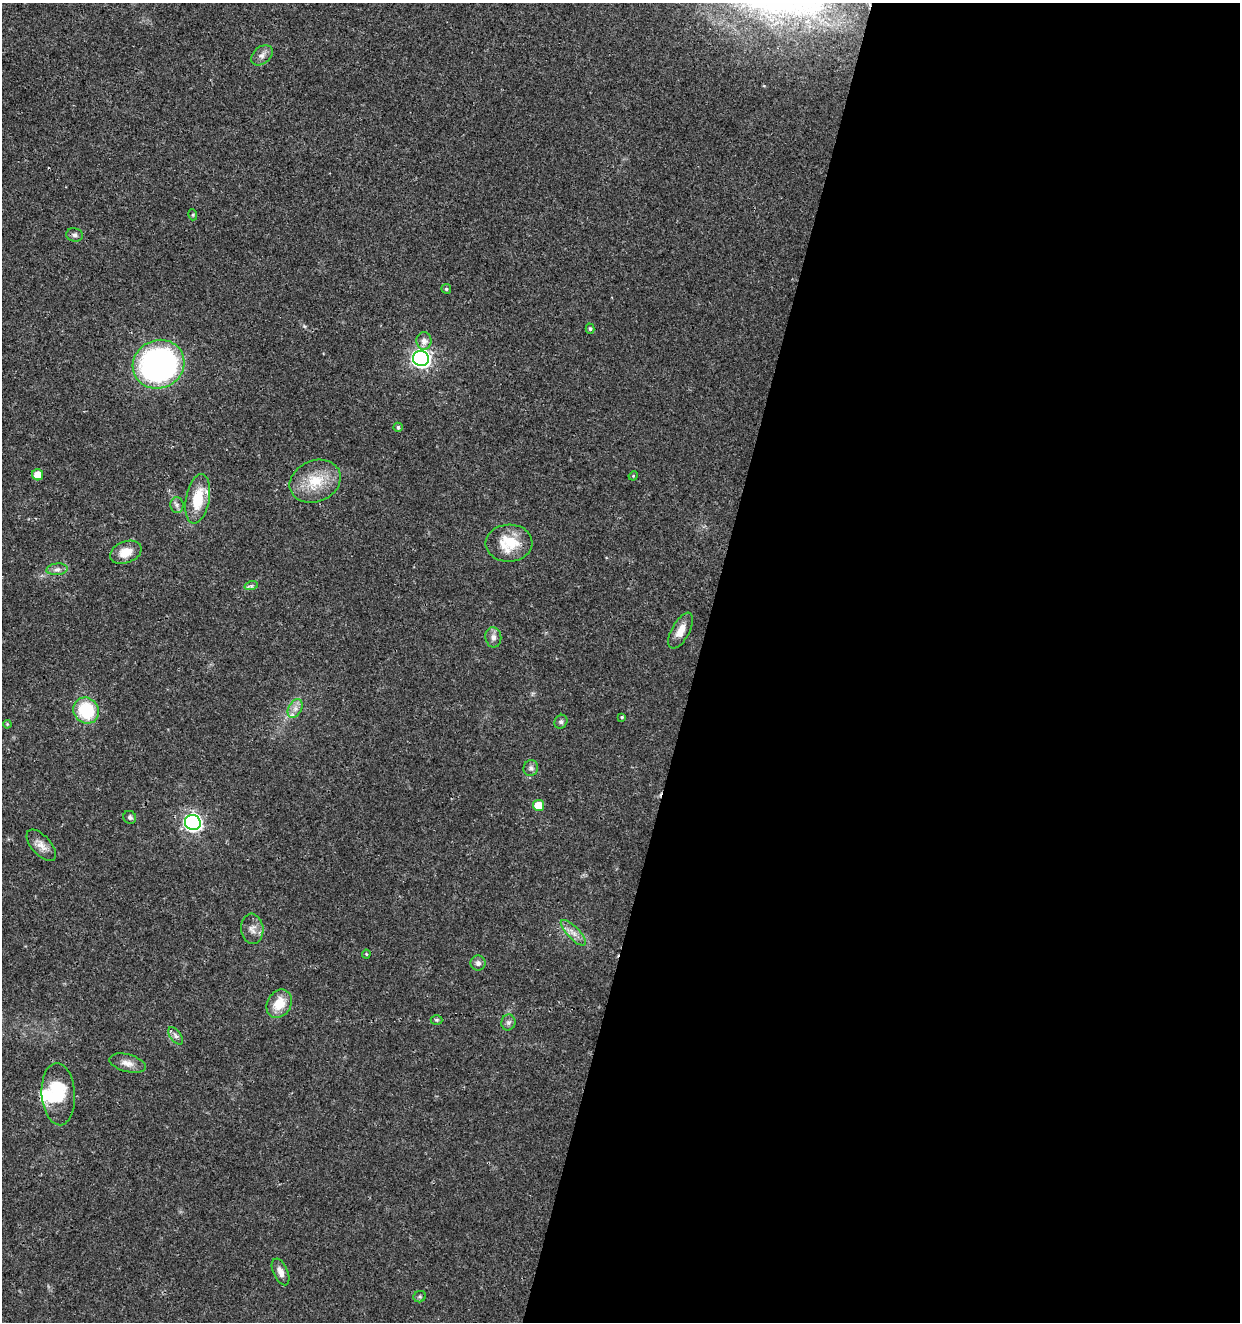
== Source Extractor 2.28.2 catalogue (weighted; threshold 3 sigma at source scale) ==
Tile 12 of 4 x 4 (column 4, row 3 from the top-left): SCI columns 4002-5239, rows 1326-2645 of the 5463 x 5297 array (HDU 1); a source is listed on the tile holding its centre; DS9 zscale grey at full resolution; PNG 1242 x 1324 px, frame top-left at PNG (2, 3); each listed source drawn as its Kron ellipse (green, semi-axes under 4 px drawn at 4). Shown black and unused: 44% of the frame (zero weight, under 3 of 4 exposures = <1% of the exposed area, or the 3 px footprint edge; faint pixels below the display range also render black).
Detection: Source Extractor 2.28.2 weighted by HDU 2 'WHT'; one run over the whole footprint, this tile lists its part. Background 0.018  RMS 0.002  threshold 0.00906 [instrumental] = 3 sigma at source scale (4.5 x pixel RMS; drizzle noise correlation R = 1.50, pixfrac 1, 0.0396/0.0396 arcsec/px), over >= 5 px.
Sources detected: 44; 2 inside a brighter object's white glare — neither listed nor drawn; the other 42 listed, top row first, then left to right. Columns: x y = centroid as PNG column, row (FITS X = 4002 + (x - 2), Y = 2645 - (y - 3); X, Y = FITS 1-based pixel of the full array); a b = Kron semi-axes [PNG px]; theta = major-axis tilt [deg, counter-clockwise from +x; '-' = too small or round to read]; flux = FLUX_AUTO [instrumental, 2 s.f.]
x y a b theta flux
262 55 12 8 39 1.1
193 215 5 3 - 0.21
75 235 8 6 -11 0.6
446 289 5 5 - 0.32
590 329 5 4 - 0.32
424 341 8 7 - 1.3
421 358 8 7 - 76
158 364 26 24 28 68
398 427 5 4 - 0.5
38 475 5 5 - 2.3
633 476 5 4 - 0.2
315 481 26 20 23 6.4
198 499 25 11 79 6.4
177 505 8 6 -88 0.61
509 543 23 18 2 6
126 552 16 11 21 3
57 569 10 5 6 0.81
251 586 7 4 18 0.41
681 631 20 9 62 2.5
493 637 10 8 -82 0.96
295 708 10 6 63 1.1
86 710 13 12 - 10
622 717 4 4 - 0.23
561 722 7 6 - 0.55
7 724 4 3 - 0.18
531 768 8 7 - 0.66
538 805 5 5 - 4.1
130 817 7 6 - 0.46
193 822 8 7 - 65
41 845 19 9 -48 1.8
252 929 15 11 -84 1.6
573 933 17 6 -46 1.4
366 954 4 4 - 0.23
478 963 7 7 - 0.75
279 1004 15 11 59 4.1
437 1020 6 5 - 0.32
508 1022 8 7 - 0.61
176 1036 10 5 -54 0.63
127 1063 19 8 -15 1.6
58 1094 31 16 -86 8.2
281 1272 14 7 -67 1.3
420 1297 6 5 - 0.34